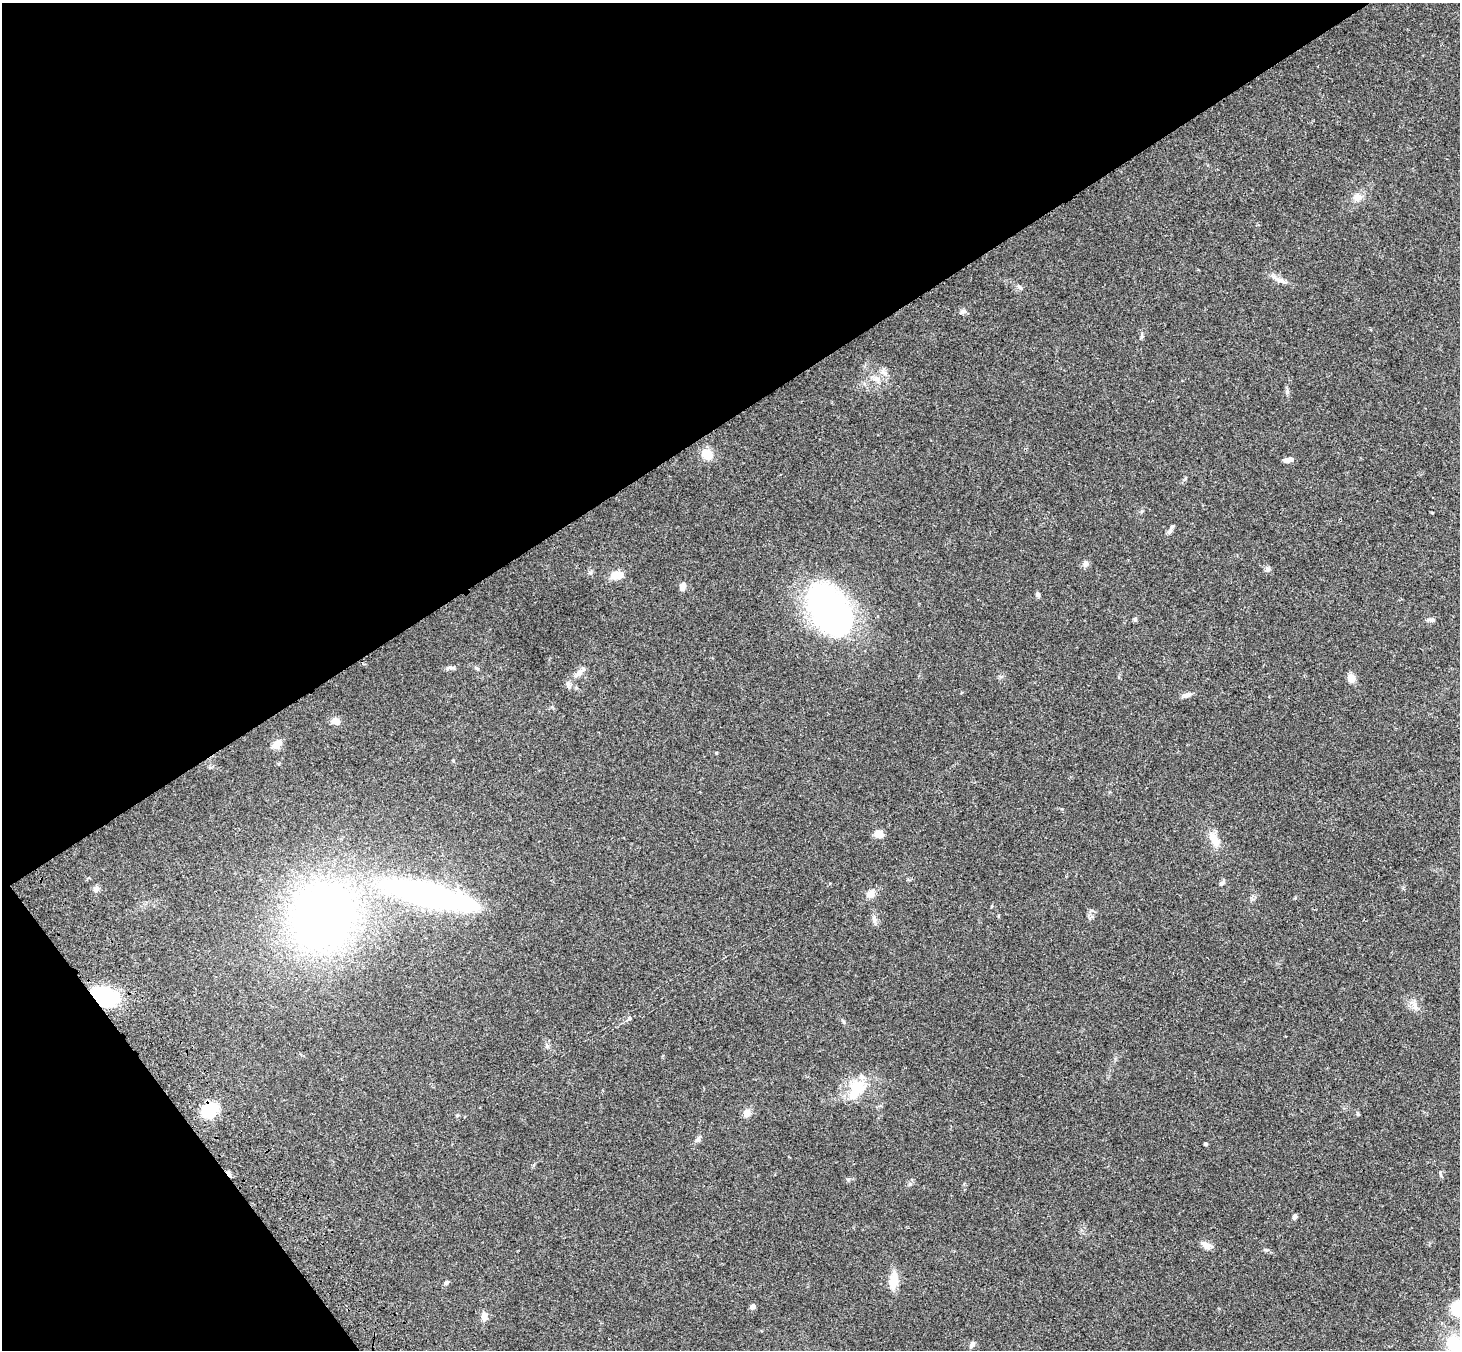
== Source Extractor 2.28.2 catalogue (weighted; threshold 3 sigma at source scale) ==
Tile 5 of 4 x 4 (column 1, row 2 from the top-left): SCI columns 107-1564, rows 3066-4413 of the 6043 x 5998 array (HDU 1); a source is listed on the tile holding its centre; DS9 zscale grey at full resolution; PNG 1462 x 1352 px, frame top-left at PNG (2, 3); no overlay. Shown black and unused: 35% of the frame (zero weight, under 3 of 4 exposures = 6% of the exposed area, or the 3 px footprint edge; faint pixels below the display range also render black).
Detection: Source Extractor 2.28.2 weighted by HDU 2 'WHT'; one run over the whole footprint, this tile lists its part. Background 0.0413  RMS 0.005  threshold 0.0225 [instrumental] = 3 sigma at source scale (4.5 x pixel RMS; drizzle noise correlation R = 1.50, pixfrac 1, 0.05/0.05 arcsec/px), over >= 5 px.
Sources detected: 57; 1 cosmic-ray / hot-pixel residue — not listed; the other 56 listed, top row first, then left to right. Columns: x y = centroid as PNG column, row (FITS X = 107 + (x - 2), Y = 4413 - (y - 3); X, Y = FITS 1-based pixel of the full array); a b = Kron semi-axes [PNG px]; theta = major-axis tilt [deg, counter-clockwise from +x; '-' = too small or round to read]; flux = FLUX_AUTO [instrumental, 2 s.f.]
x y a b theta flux
1357 197 12 9 -8 3
1280 280 14 6 -13 2.5
1020 287 8 4 -28 0.99
963 311 8 6 19 1.3
1142 337 7 5 55 0.81
884 373 10 4 -29 1.4
877 379 9 7 -33 2.3
1287 392 7 5 -89 0.99
707 454 13 12 - 6.1
1288 460 11 5 12 2.2
1170 531 7 5 68 1.3
1086 564 9 7 18 1.5
1268 569 6 6 - 1.1
590 573 6 5 - 0.89
617 575 14 9 8 5.9
683 587 9 6 71 2.6
1037 594 7 5 -58 1
829 609 38 25 -53 190
1135 620 6 4 -1 0.66
1432 620 10 5 -6 1.3
448 667 8 4 19 0.99
477 668 6 4 -60 0.75
579 673 13 7 42 2.6
1351 678 8 7 - 4
568 684 8 6 90 1.3
1186 695 9 6 17 2.3
336 721 12 9 -19 2.7
277 744 13 8 49 4.4
716 753 4 3 - 0.38
879 834 10 8 -18 4.1
1214 839 20 9 -60 6.3
1222 883 8 5 43 1.1
96 889 9 8 - 1.5
870 894 12 9 40 3.3
429 895 61 14 -14 250
323 916 41 37 54 390
874 921 9 6 -64 1.6
104 997 27 18 -17 35
1414 1004 8 5 -90 1.6
629 1018 6 5 - 0.88
857 1089 29 17 61 15
210 1110 15 11 41 22
746 1113 11 9 68 2.7
1358 1114 6 4 -83 0.64
457 1116 5 4 - 0.57
698 1139 8 5 30 1.1
1205 1144 3 3 - 1.1
1295 1216 6 5 - 1.1
1205 1245 14 7 -38 3
894 1281 18 9 82 7.7
446 1282 6 5 - 0.9
753 1307 5 4 - 2.5
1458 1308 13 13 - 16
484 1316 10 8 82 2.7
972 1344 9 6 59 1.3
1457 1350 33 20 -72 33
Overlapping masked pixels (flux is a lower limit): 2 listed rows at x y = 104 997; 210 1110
Isophote crosses this tile's border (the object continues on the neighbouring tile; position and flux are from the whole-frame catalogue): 2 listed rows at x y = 1458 1308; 1457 1350
Unlisted compact peaks at least as high as the median listed source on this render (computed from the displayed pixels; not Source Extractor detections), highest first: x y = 910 1184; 1266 1250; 848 1179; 844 1022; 1440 1172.